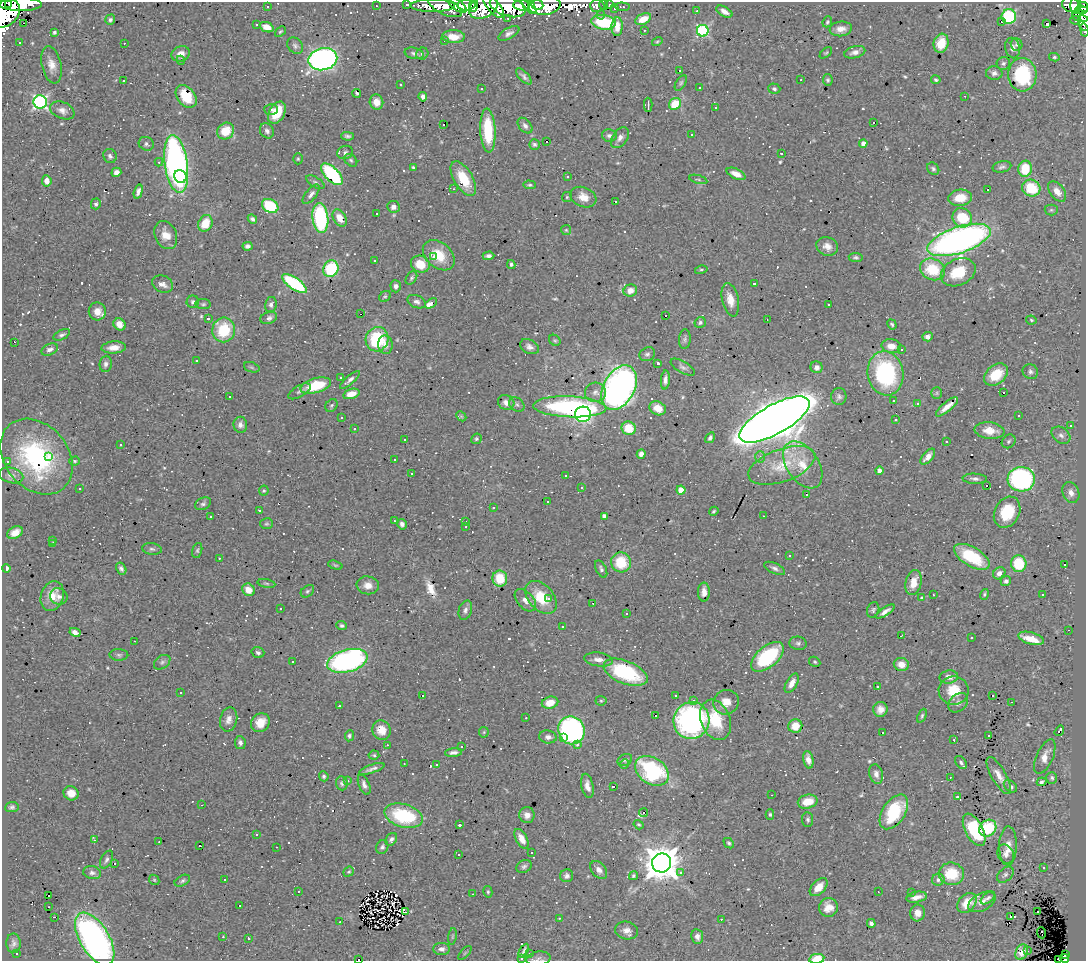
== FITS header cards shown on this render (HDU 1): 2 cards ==
NAXIS1  =                 1084
NAXIS2  =                  959

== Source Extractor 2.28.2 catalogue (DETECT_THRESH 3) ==
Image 1084 x 959 px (HDU 1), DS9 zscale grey, 1 PNG px = 1 image px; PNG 1088 x 963 px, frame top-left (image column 1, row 959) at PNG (2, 2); each listed source drawn as its Kron ellipse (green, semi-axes under 4 px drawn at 4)
Background 0.595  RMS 0.033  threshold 0.0979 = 3 sigma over >= 5 px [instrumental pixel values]
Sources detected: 701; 2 with non-positive FLUX_AUTO (blend fragments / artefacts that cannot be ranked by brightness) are neither listed nor drawn; of the other 699, the 500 brightest by FLUX_AUTO listed and drawn (199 fainter detections omitted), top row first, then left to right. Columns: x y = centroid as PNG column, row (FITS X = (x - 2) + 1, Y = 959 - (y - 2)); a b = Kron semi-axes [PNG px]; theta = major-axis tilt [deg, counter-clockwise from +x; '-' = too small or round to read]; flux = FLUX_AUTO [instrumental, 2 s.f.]
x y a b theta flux
8 3 3 3 - 16000
20 4 22 7 -1 850
407 4 4 3 - 13
474 4 7 3 83 71
457 5 11 5 -37 220
466 5 9 5 7 250
522 5 8 5 -5 370
537 5 6 5 - 240
544 5 16 10 5 430
603 5 5 3 - 9.5
609 5 3 3 - 24
1071 5 9 7 -24 130
1076 5 9 5 87 130
267 6 3 3 - 4.7
376 6 3 2 - 4.6
433 6 22 6 0 74
445 6 19 8 -26 61
493 6 15 6 -50 240
508 6 18 10 -18 450
529 6 10 5 -50 290
597 6 7 6 - 49
483 7 15 10 25 340
622 7 7 3 -3 5
1084 7 5 3 - 55
615 8 4 3 - 6.6
1081 10 6 4 -4 120
697 11 3 3 - 9.1
724 12 9 5 -31 12
6 13 16 12 47 1400
1082 14 10 7 7 200
601 15 4 4 - 3.9
1009 16 7 7 - 170
508 18 3 2 - 6.1
643 19 8 5 25 31
110 20 5 4 - 6
1076 20 6 3 -3 33
1001 21 3 3 - 32
603 22 12 7 -8 140
827 22 6 4 66 3.4
23 23 3 2 - 6.3
1084 23 8 5 -66 46
1047 24 4 3 - 180
257 25 3 3 - 12
267 27 7 5 -22 20
617 27 9 5 86 22
841 29 11 7 7 16
644 30 3 2 - 3.5
1084 30 6 3 -77 13
703 31 6 6 - 290
54 32 4 3 - 4.8
280 32 6 3 41 3
509 33 11 5 28 8.3
453 37 11 6 -2 29
445 40 3 2 - 5.3
657 41 5 4 - 3
19 42 3 3 - 4.2
124 43 3 2 - 5.2
941 43 10 7 75 40
1017 45 6 5 - 4.7
295 46 9 7 -51 7.4
1013 48 10 7 -76 11
855 52 11 6 14 12
414 53 9 5 -12 6.9
826 53 7 4 40 3
181 54 9 7 19 21
422 54 6 5 - 5
1054 57 5 4 - 3.3
323 59 14 11 12 900
181 60 4 4 - 2.9
1003 63 7 6 - 5.1
51 65 19 9 -77 24
679 71 3 3 - 16
994 73 8 7 - 8.8
1022 75 17 14 -86 150
524 76 10 5 -46 7
801 80 3 2 - 4.5
828 80 6 5 - 4
936 80 5 4 - 4.1
123 81 3 3 - 130
681 83 9 4 58 4.1
401 85 3 3 - 9.5
699 87 3 3 - 7.2
482 89 3 3 - 6
774 89 6 5 - 4.9
357 93 4 2 - 3.7
186 96 12 9 -52 64
965 96 3 2 - 3.5
423 97 5 4 - 6.2
40 102 7 6 - 510
376 102 7 6 - 22
675 104 6 5 - 59
648 105 7 2 -89 5.7
715 108 3 3 - 5.4
62 110 13 8 -22 14
271 110 7 5 -3 5.9
277 113 12 7 60 56
874 122 3 3 - 47
443 124 3 2 - 4.5
525 126 9 6 -50 8.2
488 130 22 7 -87 100
226 131 9 8 - 52
267 131 8 6 -57 8.7
609 135 7 6 - 7.7
691 135 3 3 - 7.9
347 136 6 4 -1 5.3
620 138 11 7 55 12
546 141 3 3 - 21
863 143 4 4 - 18
146 144 8 6 -28 6.4
534 144 5 5 - 5.8
345 152 8 6 22 6.7
781 153 3 3 - 3.4
110 156 7 6 - 6.5
298 159 5 4 - 3
351 160 7 5 -44 4.2
159 162 4 4 - 3
176 164 29 11 -82 830
1002 167 9 5 13 6.6
413 168 4 3 - 3.8
933 169 7 5 -43 5.3
1025 169 8 7 - 72
116 172 5 4 - 11
332 174 14 7 -45 230
736 174 10 5 -24 18
180 176 6 6 - 180
568 177 3 3 - 5.8
463 179 19 9 -59 68
698 179 9 3 -15 3.4
47 181 5 4 - 16
315 182 10 5 -32 5.6
530 185 6 4 -4 3.7
1031 188 9 8 - 88
454 189 3 2 - 4
988 189 3 3 - 59
1057 191 12 7 -53 22
138 192 7 4 73 8.8
311 194 12 5 51 9
567 197 5 5 - 3
583 197 13 9 -21 26
960 198 12 8 6 38
615 202 3 3 - 550
96 204 5 5 - 5
270 206 8 6 -30 130
394 207 6 5 - 14
1051 210 6 5 - 3.7
377 214 3 3 - 5.4
320 218 15 8 -83 240
340 218 9 6 -59 25
962 218 10 9 - 75
252 219 5 4 - 5.3
205 223 9 7 63 48
566 230 5 5 - 3
166 235 14 10 -66 29
959 240 33 13 19 1300
247 246 5 4 - 7.3
827 246 11 9 -21 16
439 255 18 12 -40 58
488 256 6 4 2 6.5
433 257 4 3 - 5.1
856 257 7 4 -7 4.6
375 261 3 3 - 7.5
420 264 9 8 - 47
511 264 4 4 - 4.9
331 269 8 7 - 110
932 269 13 10 -23 88
701 270 6 4 13 3.4
958 272 18 13 25 69
411 278 7 5 57 4.7
163 284 11 8 -25 14
294 284 14 6 -35 220
754 284 3 3 - 4.1
396 286 6 5 - 8.3
630 290 7 6 - 18
385 296 6 5 - 3.5
730 300 17 8 -77 28
193 302 6 6 - 5.6
417 302 9 6 -22 8.6
431 303 7 3 34 49
203 304 7 5 -7 4.3
271 304 8 6 77 7.6
829 305 3 3 - 12
97 311 9 8 - 23
361 314 3 2 - 4.2
665 316 3 3 - 56
269 318 8 6 18 9
208 319 3 3 - 67
767 320 3 2 - 16
1031 320 5 4 - 3.3
700 322 6 5 - 4.8
119 324 6 5 - 21
892 324 5 4 - 4.2
224 330 12 11 - 110
62 335 9 4 26 5.8
928 337 5 4 - 11
377 339 12 11 - 140
685 339 10 6 86 5.9
555 340 6 5 - 3.6
14 342 3 2 - 45
385 345 9 7 -86 15
891 346 9 7 -9 20
114 347 12 6 4 18
529 347 10 6 -28 9.9
50 349 9 5 24 11
901 349 3 3 - 18
647 354 8 6 28 6.4
196 361 3 3 - 4.9
658 363 3 3 - 5.1
106 364 8 6 83 8
252 367 8 5 -19 4.2
683 367 13 5 -31 7.6
816 367 6 6 - 10
1030 372 8 7 - 7.1
885 373 22 18 -80 270
996 375 13 9 40 65
341 378 3 3 - 3.1
350 380 12 4 41 9.4
665 380 9 4 85 8.9
316 386 16 7 15 82
619 388 24 15 62 1100
299 391 12 5 30 7.4
595 392 10 9 - 13
937 393 6 5 - 4
1003 393 3 3 - 38
351 394 8 5 16 25
229 397 3 3 - 20
839 397 8 7 - 7.3
893 401 3 2 - 6
506 402 8 7 - 12
917 403 3 3 - 34
331 405 7 5 51 4
517 405 8 6 -37 6.2
570 407 36 10 -2 410
947 407 14 4 39 16
658 408 8 6 -28 26
583 414 8 7 - 300
461 416 6 4 -45 3.2
1019 416 3 3 - 3.5
342 417 3 3 - 3.4
775 419 39 14 29 7100
896 420 3 3 - 9.1
240 425 8 7 - 11
1070 426 3 3 - 59
629 428 7 6 - 46
354 429 3 3 - 39
990 431 15 8 -6 32
1061 435 10 7 -38 11
710 438 6 4 57 5.2
476 439 5 5 - 3.7
405 440 3 2 - 7.1
946 441 3 3 - 17
1009 441 7 6 - 4.8
120 444 3 3 - 3.8
641 454 5 4 - 8.8
49 456 3 3 - 8.1
36 457 42 31 -50 330
760 457 6 5 - 5.2
928 457 9 5 49 18
394 459 3 3 - 43
7 461 3 3 - 13
75 461 5 4 - 3.1
782 465 35 16 20 81
803 465 26 16 -57 61
879 471 4 4 - 9
411 474 3 3 - 6.1
11 475 12 7 -14 12
565 475 3 3 - 22
975 479 12 5 -2 8.4
1021 479 13 12 - 400
987 486 3 3 - 91
581 487 3 3 - 3.2
80 488 3 3 - 5.6
681 490 4 4 - 46
264 491 5 5 - 3.5
1071 493 11 8 -67 16
806 494 3 3 - 47
547 501 3 3 - 24
203 504 8 6 24 5.9
493 508 3 3 - 7.7
259 510 3 3 - 4
714 511 5 4 - 3.3
1007 512 16 12 63 82
604 516 4 4 - 16
764 516 3 2 - 18
211 517 3 3 - 4.5
394 521 3 2 - 3
466 522 3 2 - 4.1
267 524 6 5 - 3.8
402 524 5 4 - 8.1
466 527 3 2 - 4.3
15 533 8 5 27 19
52 540 3 2 - 3.1
53 544 4 3 - 3.7
152 549 10 5 -8 6.5
197 550 8 5 74 3.9
789 556 3 3 - 7.2
972 557 20 9 -31 110
219 558 3 2 - 3.4
621 562 10 10 - 74
1019 564 8 7 - 90
1064 564 3 3 - 82
335 565 7 4 -18 3.2
6 568 4 3 - 7.4
775 568 11 5 -24 7.9
121 569 6 4 -60 6.4
601 569 9 5 -64 6.5
999 573 7 5 44 13
500 578 8 7 - 50
1006 581 5 5 - 7.4
266 583 9 3 -9 3.4
914 583 13 7 76 32
368 585 11 9 -8 20
248 590 7 6 - 29
307 591 7 5 40 4.6
704 592 9 6 90 16
984 594 5 4 - 3.4
933 595 3 2 - 3.2
1043 595 3 3 - 4.6
52 596 15 11 72 32
59 596 9 8 - 10
541 597 19 12 -48 73
549 598 3 3 - 7.5
922 598 3 3 - 55
525 600 13 8 -47 16
593 603 3 2 - 31
280 608 3 2 - 3.9
465 610 10 6 74 8.8
873 610 8 6 70 4.7
885 611 11 4 33 11
627 613 3 3 - 4.9
342 626 5 4 - 4.3
562 626 3 3 - 6.5
1068 630 3 2 - 9.5
75 632 6 4 -26 13
901 636 3 2 - 3.8
971 638 3 3 - 7.1
1031 638 13 6 -15 41
134 641 2 2 - 6
798 643 9 6 -7 6.2
258 653 6 5 - 5.3
119 655 9 6 -2 6.1
768 657 19 10 41 190
598 659 14 7 -8 16
347 661 21 11 15 630
162 662 9 6 36 6.5
293 662 3 2 - 4.1
815 662 6 4 -31 3.3
901 664 7 6 - 22
626 672 23 11 -22 170
949 677 9 6 9 16
792 683 11 5 61 18
877 686 3 3 - 11
954 691 15 14 - 52
180 693 3 3 - 26
992 695 3 3 - 40
422 696 3 3 - 370
675 696 3 2 - 3.3
693 700 3 3 - 5.5
601 701 5 5 - 3.4
726 702 13 12 - 27
1011 702 3 2 - 6.9
550 703 8 6 14 33
958 703 11 8 42 10
339 706 3 2 - 5.2
880 709 7 7 - 15
655 715 3 3 - 77
922 716 7 4 66 3.9
526 718 3 2 - 3.1
229 719 12 8 76 15
691 720 18 18 - 540
715 720 21 14 -68 89
260 723 10 8 45 31
795 726 7 7 - 36
381 730 10 9 - 30
571 730 14 13 - 550
1059 731 5 3 - 21
484 732 5 5 - 3
883 733 3 3 - 68
989 735 3 3 - 4.5
349 736 5 4 - 4.2
548 737 9 6 -9 9
564 737 3 3 - 13
954 740 3 3 - 7.3
240 743 6 5 - 7.6
387 745 3 2 - 7.8
577 745 3 3 - 21
462 746 3 3 - 69
453 753 8 4 6 8.6
374 755 5 4 - 3.4
1045 757 18 8 66 23
625 760 7 5 27 4.6
808 760 9 5 -77 16
961 762 7 5 -51 5.8
404 764 3 2 - 3.8
624 764 5 4 - 3.8
437 765 3 3 - 5.8
372 769 13 4 19 9.4
652 771 18 13 -34 240
876 774 10 6 -74 11
324 776 5 4 - 4.4
999 776 21 7 -60 20
950 777 3 2 - 3.8
1052 778 6 5 - 4.2
347 781 3 3 - 67
1042 782 5 3 - 4.3
342 783 7 5 -86 5.3
364 785 11 5 -67 9.2
587 786 12 6 -78 15
613 786 3 3 - 95
1010 786 7 5 -40 6.3
71 793 8 7 - 19
772 795 3 2 - 7.2
957 797 3 3 - 97
808 802 10 7 13 40
202 805 3 2 - 4.4
12 807 7 5 7 5.4
894 812 19 11 57 130
644 813 5 3 - 74
770 814 5 4 - 3.3
527 815 8 7 - 15
404 816 20 11 -16 170
808 820 7 5 -85 5.2
459 825 3 3 - 10
639 825 5 4 - 3.3
988 828 9 7 44 110
974 830 17 9 -62 100
256 835 3 3 - 87
391 839 7 5 56 7.6
521 839 11 5 -62 21
94 840 3 3 - 15
159 842 3 2 - 6.1
729 843 6 4 -44 4.3
200 846 3 3 - 110
1008 846 19 9 89 25
276 847 3 2 - 12
382 847 7 6 - 6
531 853 3 3 - 16
458 854 3 3 - 8.7
1006 854 10 8 -64 12
106 860 9 5 62 6.9
114 863 3 3 - 1200
662 863 9 9 - 5700
524 866 8 6 25 5.8
1044 867 3 3 - 2.9
599 870 10 7 -49 13
349 872 5 4 - 3.1
681 872 3 3 - 9.8
92 873 9 6 -10 7.7
951 874 12 11 - 74
1005 875 9 6 43 6
567 876 6 6 - 6.9
633 876 5 4 - 3.8
154 880 6 4 -45 3.1
225 880 3 3 - 21
938 880 6 6 - 6.4
182 881 8 5 28 5
819 887 11 6 46 24
298 891 3 3 - 5.6
488 892 6 4 -78 3.3
878 892 3 2 - 4.4
911 893 3 3 - 6.6
473 894 3 2 - 4.9
49 896 3 2 - 10
916 897 10 5 9 13
988 898 8 4 40 5.6
982 902 15 8 27 14
967 903 11 8 47 36
240 906 3 3 - 34
49 907 3 2 - 3
828 907 9 9 - 23
406 912 4 2 - 4.3
1037 912 3 3 - 110
917 913 8 7 - 17
1010 916 3 2 - 8.3
54 917 3 2 - 160
559 918 3 3 - 3.5
721 919 3 2 - 7.4
340 922 3 3 - 5.3
871 923 4 4 - 7.1
627 930 11 9 -13 15
1041 933 5 3 - 6.6
452 936 8 4 81 3.3
223 937 3 2 - 9.7
697 937 7 6 - 9.3
248 938 3 3 - 5.2
95 939 29 14 -59 770
13 943 9 7 -87 8.2
442 949 8 6 0 10
524 951 8 3 60 5.4
1027 951 3 2 - 12
1022 952 8 6 67 13
16 953 3 3 - 4.7
465 953 8 3 46 2.9
530 954 3 3 - 11
1066 955 3 3 - 5.2
521 958 3 3 - 9.4
1065 958 5 3 - 34
359 959 3 2 - 23
538 959 12 7 8 8.2
817 959 7 5 9 49
1059 959 3 2 - 3.4
At the frame edge (FLAGS 8, measured only in part): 12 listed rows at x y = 8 3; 20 4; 1084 7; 6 13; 1084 23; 1084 30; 521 958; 1065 958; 359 959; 538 959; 817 959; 1059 959
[199 fainter detections neither listed nor drawn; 2 non-positive-flux detections neither listed nor drawn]